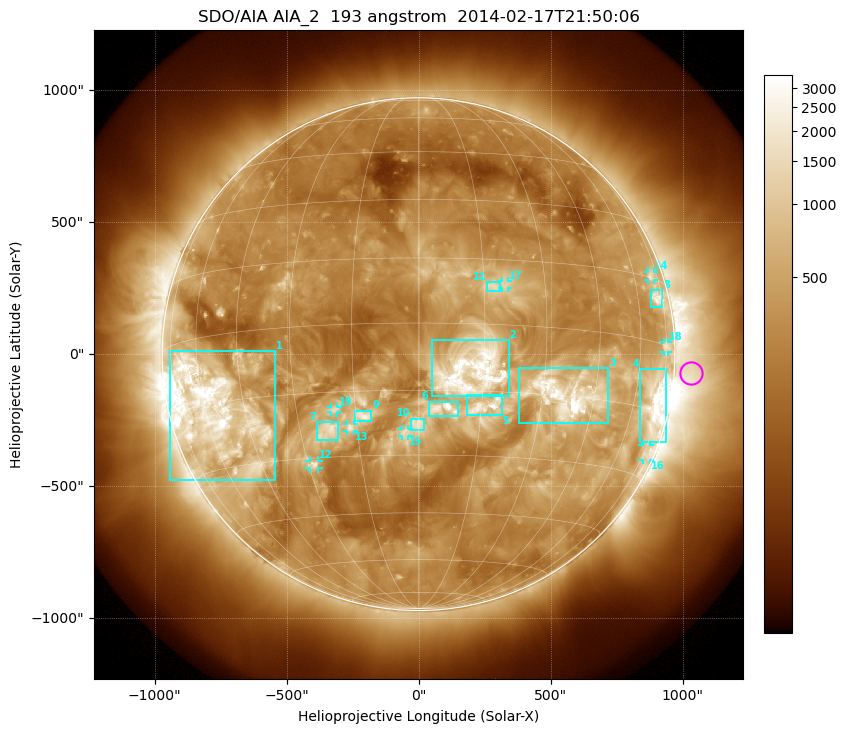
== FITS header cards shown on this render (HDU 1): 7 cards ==
TELESCOP= 'SDO/AIA'
INSTRUME= 'AIA_2'
WAVELNTH=                  193
WAVEUNIT= 'angstrom'
DATE-OBS= '2014-02-17T21:50:06.84'
CTYPE1  = 'HPLN-TAN'
CTYPE2  = 'HPLT-TAN'

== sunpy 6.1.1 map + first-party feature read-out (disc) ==
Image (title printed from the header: SDO/AIA AIA_2  193 angstrom  2014-02-17T21:50:06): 1024 x 1024 px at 2.4 arcsec/px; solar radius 971 arcsec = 405 px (full disc in frame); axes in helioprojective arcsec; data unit not stated in the header (colour bar unlabelled)
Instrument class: DISC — disc imager (sunpy class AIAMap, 193 A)
Bright regions (active regions / flare kernels): reference = the median radial profile (limb darkening/brightening removed); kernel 9 px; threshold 5 sigma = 750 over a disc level ~282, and >= 1.15x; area >= 12 px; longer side >= 10 px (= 24 arcsec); searched inside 0.97 R_sun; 19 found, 19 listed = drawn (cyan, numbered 1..; 8 of them under ~33 arcsec drawn as corner ticks so the feature stays visible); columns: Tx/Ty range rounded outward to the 5 arcsec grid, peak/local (2 s.f.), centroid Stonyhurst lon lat
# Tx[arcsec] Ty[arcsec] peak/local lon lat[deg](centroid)
1 -940..-545 -475..15 15 -57 -16
2 50..340 -160..55 7.5 +12 -11
3 380..720 -260..-50 18 +37 -15
4 840..940 -335..-55 15 +71 -13
5 185..315 -230..-155 5.6 +16 -18
6 35..150 -235..-180 6.3 +6 -19
7 -390..-305 -330..-255 5.3 -23 -24
8 880..925 180..245 6.9 +71 +10
9 -240..-180 -255..-210 4.4 -13 -21
10 -30..25 -290..-245 3.7 +0 -23
11 260..310 235..275 3.7 +17 +9
12 -415..-380 -435..-400 6.4 -28 -32
13 -270..-245 -290..-265 4.4 -17 -23
14 865..890 280..315 4.5 +70 +15
15 -65..-35 -310..-280 3 -3 -25
16 850..875 -400..-345 4 +76 -24
17 315..340 250..275 3.3 +20 +9
18 925..945 10..45 4.1 +74 +0
19 -330..-305 -220..-200 3.5 -20 -19
Off-limb structures (1.02-1.3 R_sun): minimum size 162 px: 2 found; the strongest spans PA ~225..300 deg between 1.02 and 1.3 R_sun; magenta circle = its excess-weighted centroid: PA ~265 deg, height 1.06 R_sun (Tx ~1030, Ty ~-70 arcsec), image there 4.3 x the reference